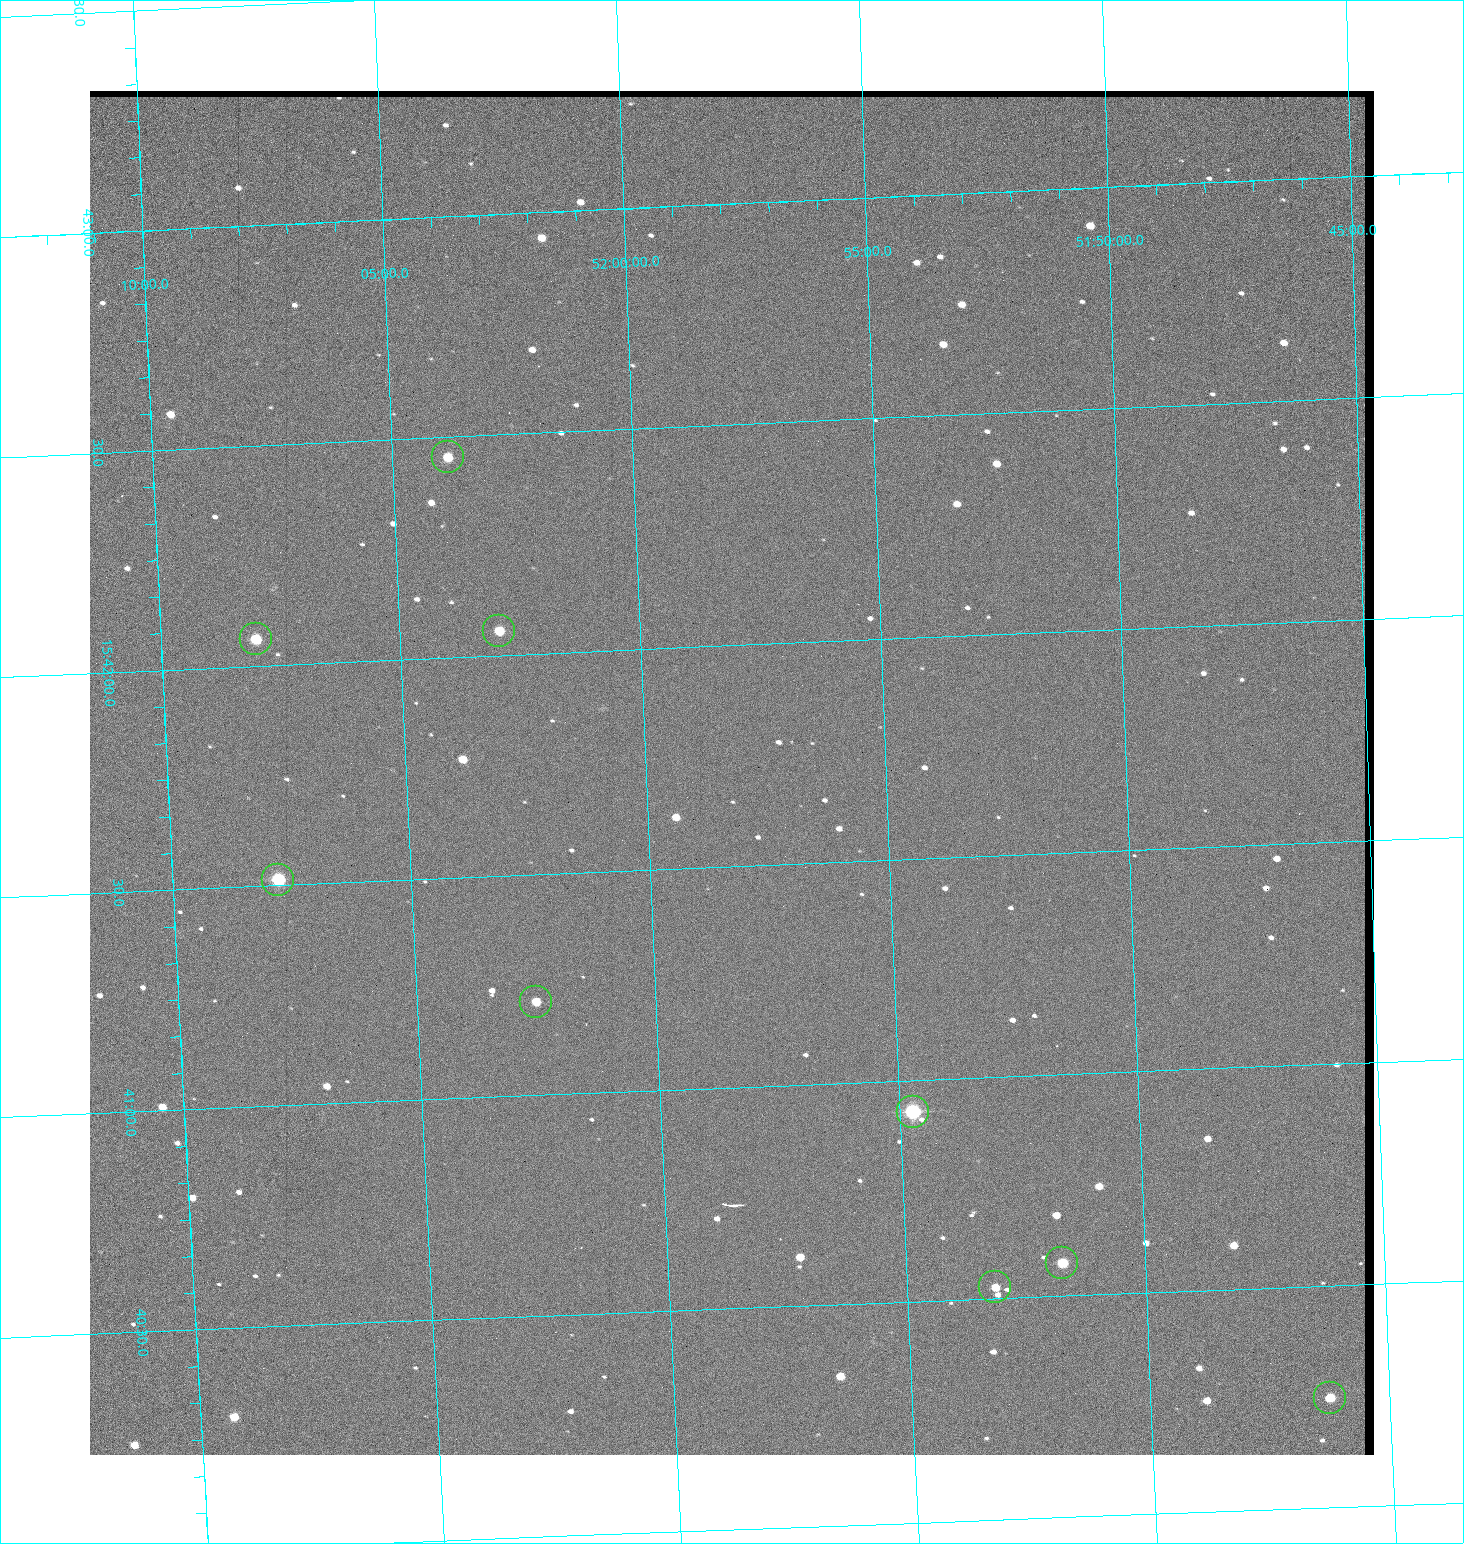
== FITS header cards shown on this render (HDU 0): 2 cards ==
NAXIS1  =                 1284 / length of data axis 1
NAXIS2  =                 1364 / length of data axis 2

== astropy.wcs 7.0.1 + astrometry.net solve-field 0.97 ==
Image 1284 x 1364 px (HDU 0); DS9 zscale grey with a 90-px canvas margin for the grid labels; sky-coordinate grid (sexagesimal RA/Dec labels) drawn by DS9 from the SOLVED WCS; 9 Tycho-2 reference stars matched to detected sources circled (green)
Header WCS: RA---TAN/DEC--TAN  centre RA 15:41:43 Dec +51:58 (235.43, +51.97 deg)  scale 1.26 arcsec/px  FOV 26.9' x 28.5'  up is +92 deg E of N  parity flipped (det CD > 0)
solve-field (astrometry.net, Tycho-2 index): VERIFIED the header's WCS against the Tycho-2 star catalogue (9 matches, 0 conflicts) and refined it, rather than solving blind
Solved WCS: RA---TAN-SIP/DEC--TAN-SIP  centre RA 15:41:43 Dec +51:58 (235.43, +51.97 deg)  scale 1.25 arcsec/px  FOV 26.8' x 28.5'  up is +92 deg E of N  parity flipped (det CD > 0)
The solver's refit moves the header's centre by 0.54 arcsec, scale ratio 0.9966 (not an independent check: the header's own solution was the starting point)
Tycho-2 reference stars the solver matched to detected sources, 9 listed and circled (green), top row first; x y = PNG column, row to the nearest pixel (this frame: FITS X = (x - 90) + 1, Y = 1364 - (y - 91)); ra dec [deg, ICRS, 3 dp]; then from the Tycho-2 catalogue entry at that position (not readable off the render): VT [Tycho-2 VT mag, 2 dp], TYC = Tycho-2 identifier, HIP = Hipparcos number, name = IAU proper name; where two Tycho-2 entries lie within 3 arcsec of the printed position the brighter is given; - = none
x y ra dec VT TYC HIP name
448 457 235.614 +52.064 11.61 3489-1132-1 - -
499 631 235.514 +52.049 11.19 3489-1407-1 - -
256 639 235.515 +52.133 11.12 3489-1380-1 - -
278 880 235.378 +52.130 9.31 3489-1322-1 76850 -
536 1002 235.303 +52.042 11.52 3489-958-1 - -
913 1112 235.232 +51.912 9.59 3489-824-1 - -
1062 1263 235.143 +51.862 10.97 3489-1016-1 - -
995 1287 235.131 +51.886 12.29 3489-908-1 - -
1330 1398 235.062 +51.771 11.53 3489-1453-1 - -